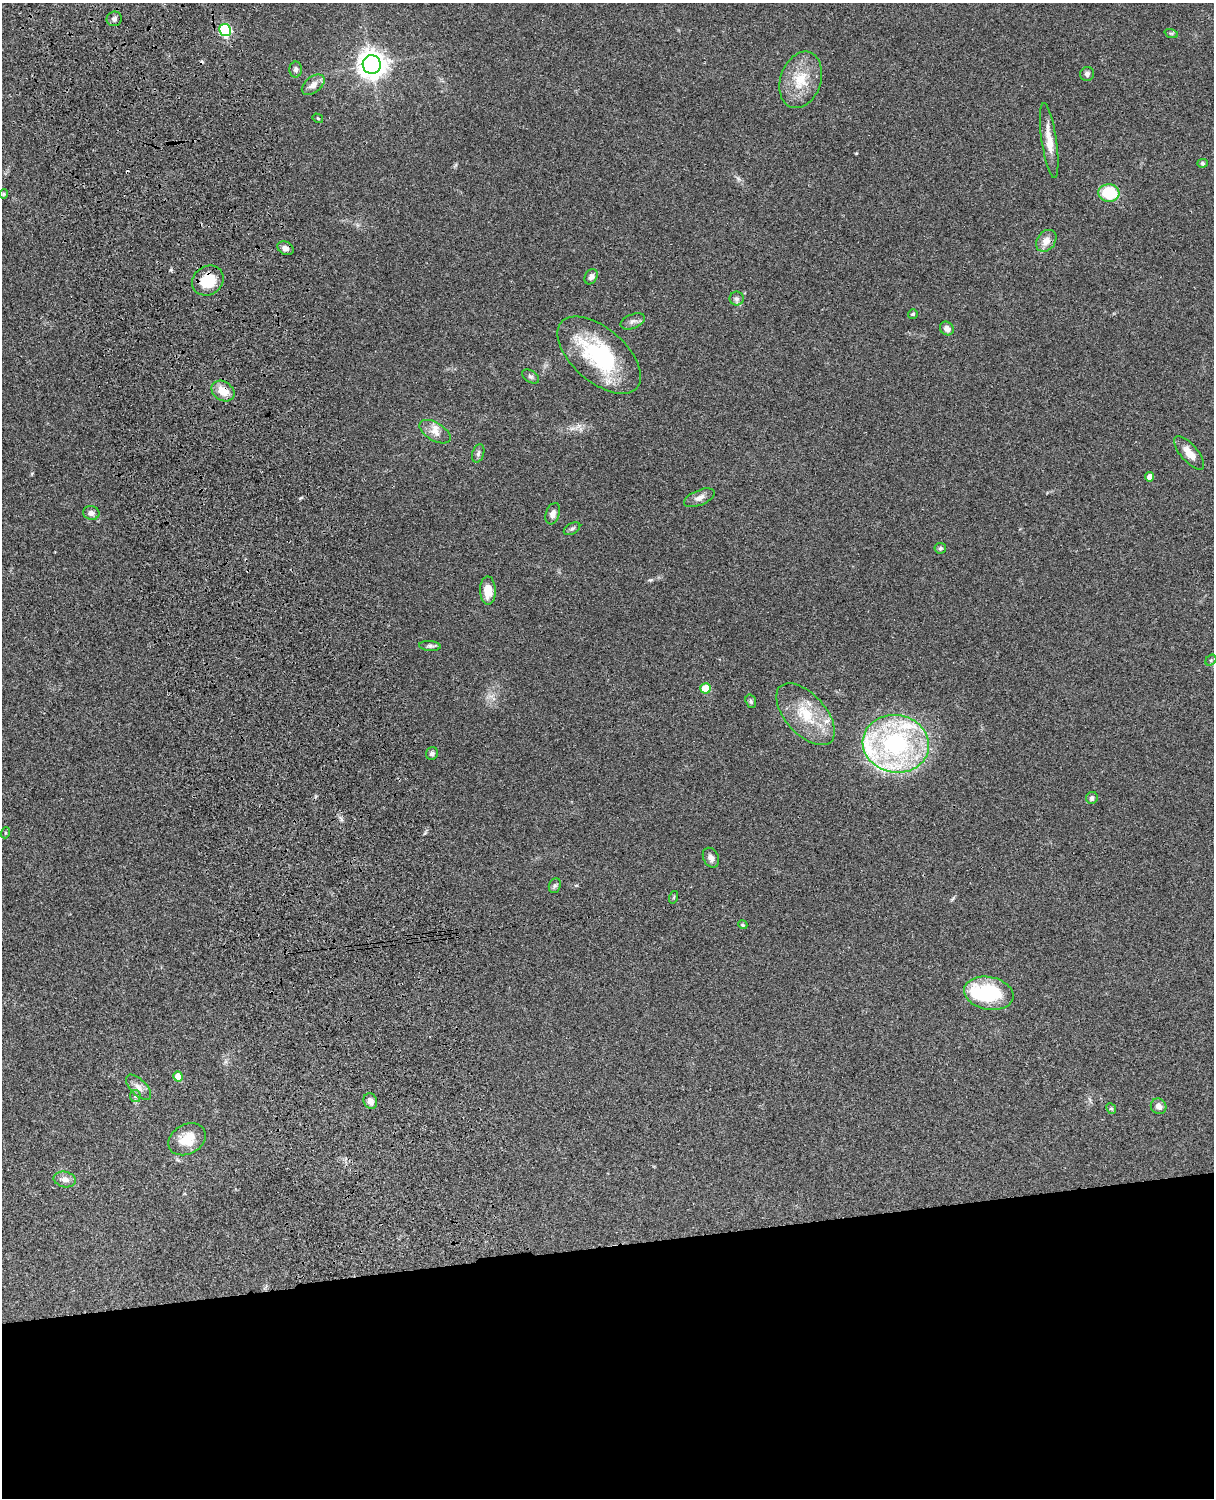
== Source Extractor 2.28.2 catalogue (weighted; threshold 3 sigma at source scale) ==
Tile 11 of 4 x 3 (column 3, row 3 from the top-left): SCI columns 2545-3756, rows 276-1771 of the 5086 x 4925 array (HDU 1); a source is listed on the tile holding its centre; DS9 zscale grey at full resolution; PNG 1216 x 1500 px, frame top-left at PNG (2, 3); each listed source drawn as its Kron ellipse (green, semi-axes under 4 px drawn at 4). Shown black and unused: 17% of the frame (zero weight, under 3 of 4 exposures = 6% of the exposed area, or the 3 px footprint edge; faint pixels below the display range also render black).
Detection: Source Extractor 2.28.2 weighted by HDU 2 'WHT'; one run over the whole footprint, this tile lists its part. Background 0.0882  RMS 0.0061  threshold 0.0275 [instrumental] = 3 sigma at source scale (4.5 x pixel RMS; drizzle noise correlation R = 1.50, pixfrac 1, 0.05/0.05 arcsec/px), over >= 5 px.
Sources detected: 63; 2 cosmic-ray / hot-pixel residue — neither listed nor drawn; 5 inside a brighter listed object's ellipse — not listed separately; the other 56 listed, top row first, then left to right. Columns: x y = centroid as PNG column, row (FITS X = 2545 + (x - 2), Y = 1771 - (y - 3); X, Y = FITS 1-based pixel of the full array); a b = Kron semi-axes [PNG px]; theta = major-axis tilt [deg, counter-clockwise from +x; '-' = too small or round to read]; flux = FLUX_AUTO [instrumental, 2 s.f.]
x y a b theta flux
114 19 7 7 - 1.8
225 30 6 6 - 63
1171 33 7 4 -18 0.86
372 64 9 9 - 670
296 69 8 6 88 2
1087 74 7 7 - 2
801 80 29 20 71 18
313 85 13 8 39 4
318 118 5 4 - 0.64
1049 141 38 7 -82 9.2
1202 163 5 4 - 0.84
1109 193 10 9 - 24
4 194 4 4 - 0.6
1046 241 12 9 53 5.4
285 248 9 6 -29 2.7
591 277 8 6 57 2.4
208 281 16 14 36 18
737 299 7 7 - 2
913 314 5 5 - 0.85
633 321 13 7 22 2.5
947 328 7 6 - 3.1
599 355 50 26 -41 59
531 376 9 6 -35 1.5
223 391 12 9 -34 8.5
435 432 17 9 -31 5.1
478 453 9 5 72 1.7
1189 453 21 8 -49 6.9
1150 477 4 4 - 4.5
699 498 16 7 22 3.8
91 513 8 6 -11 2.6
553 514 11 7 71 3.5
572 529 9 5 30 1.3
940 548 6 5 - 1.2
488 590 14 8 -89 8.6
430 646 11 5 -4 1.4
1211 660 6 5 - 1
705 688 5 5 - 15
751 701 7 5 -70 1.1
805 714 37 20 -48 24
896 744 33 28 -11 87
432 754 6 6 - 1.6
1092 798 6 5 - 1.5
5 833 5 3 - 0.78
711 858 10 7 -65 2.6
555 886 8 6 67 1.3
674 897 6 4 72 0.67
743 925 5 4 - 0.89
989 993 25 16 -11 42
178 1076 5 5 - 8.3
138 1087 16 8 -45 3.7
135 1096 6 5 - 1.2
370 1101 8 6 -66 3.4
1159 1106 8 7 - 3.5
1111 1109 6 4 -65 0.89
187 1139 20 14 29 11
65 1179 11 7 -12 3.7
Overlapping masked pixels (flux is a lower limit): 2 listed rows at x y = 208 281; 223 391